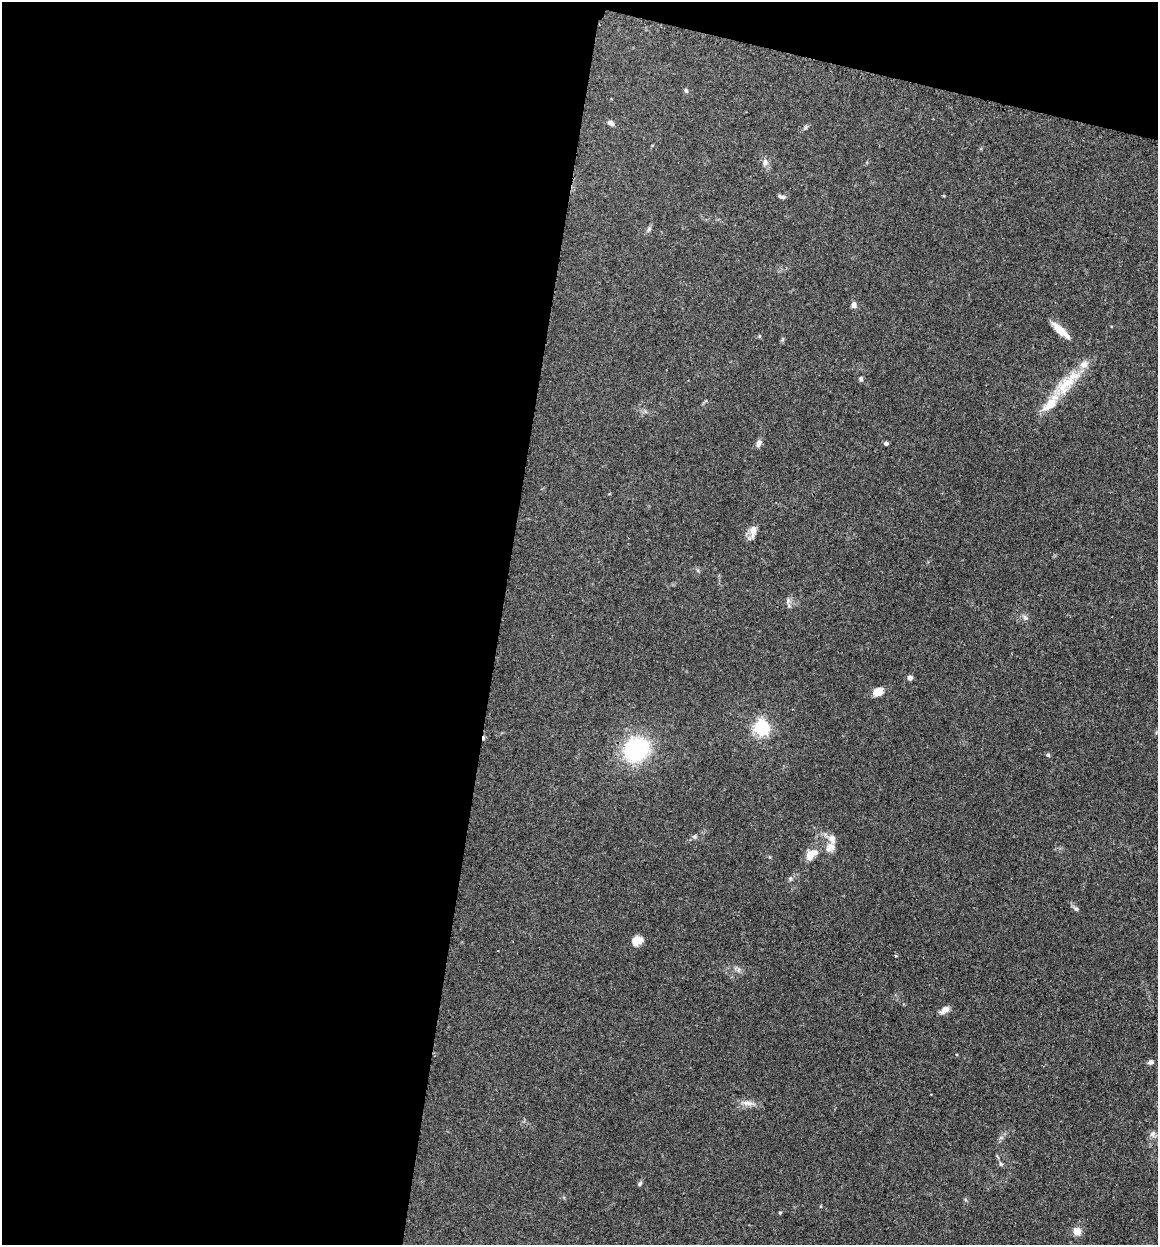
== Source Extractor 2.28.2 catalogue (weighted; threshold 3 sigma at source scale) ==
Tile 1 of 4 x 4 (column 1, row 1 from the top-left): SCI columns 340-1495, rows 4523-5765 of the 6832 x 5775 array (HDU 1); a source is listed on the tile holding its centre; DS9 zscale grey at full resolution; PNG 1160 x 1247 px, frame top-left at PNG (2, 2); no overlay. Shown black and unused: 46% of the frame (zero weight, under 3 of 4 exposures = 2% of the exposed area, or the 3 px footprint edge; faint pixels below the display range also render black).
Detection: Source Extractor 2.28.2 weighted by HDU 2 'WHT'; one run over the whole footprint, this tile lists its part. Background 0.167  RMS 0.0077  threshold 0.0347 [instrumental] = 3 sigma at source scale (4.5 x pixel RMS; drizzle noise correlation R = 1.50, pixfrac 1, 0.05/0.05 arcsec/px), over >= 5 px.
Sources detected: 40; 1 cosmic-ray / hot-pixel residue — not listed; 4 inside a brighter listed object's ellipse — not listed separately; the other 35 listed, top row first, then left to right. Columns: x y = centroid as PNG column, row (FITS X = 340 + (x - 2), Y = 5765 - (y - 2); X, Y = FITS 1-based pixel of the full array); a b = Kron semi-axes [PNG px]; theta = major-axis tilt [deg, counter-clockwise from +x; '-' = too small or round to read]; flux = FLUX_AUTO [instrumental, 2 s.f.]
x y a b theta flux
686 90 7 4 -63 1.3
610 123 8 5 -33 2.9
765 162 9 7 -85 3
781 197 10 4 -17 1.8
649 229 8 5 60 1.8
854 305 8 6 -82 2.6
1060 330 24 7 -42 11
759 336 5 3 - 0.75
861 378 6 6 - 1.4
1067 383 47 15 45 28
759 443 9 6 71 2.9
886 443 4 4 - 2.3
753 531 17 8 86 5.5
788 601 8 5 -90 2
1025 618 8 6 -58 2.3
910 678 4 4 - 4.4
878 692 11 8 26 8.3
761 728 6 6 - 220
636 749 24 20 36 74
1048 755 6 5 - 1.1
694 836 6 6 - 1.7
830 847 15 11 50 6.3
810 855 12 9 -90 6.8
1076 909 6 5 - 1.5
637 941 12 9 24 7.6
895 956 3 3 - 1.1
738 970 7 4 72 1.5
945 1010 12 7 35 4.9
1151 1062 7 5 17 2.3
748 1103 20 6 -5 5.2
1152 1134 8 7 - 2.7
1001 1164 5 5 - 1.2
640 1184 7 5 42 1.4
780 1213 4 4 - 0.79
1077 1231 7 7 - 9.5